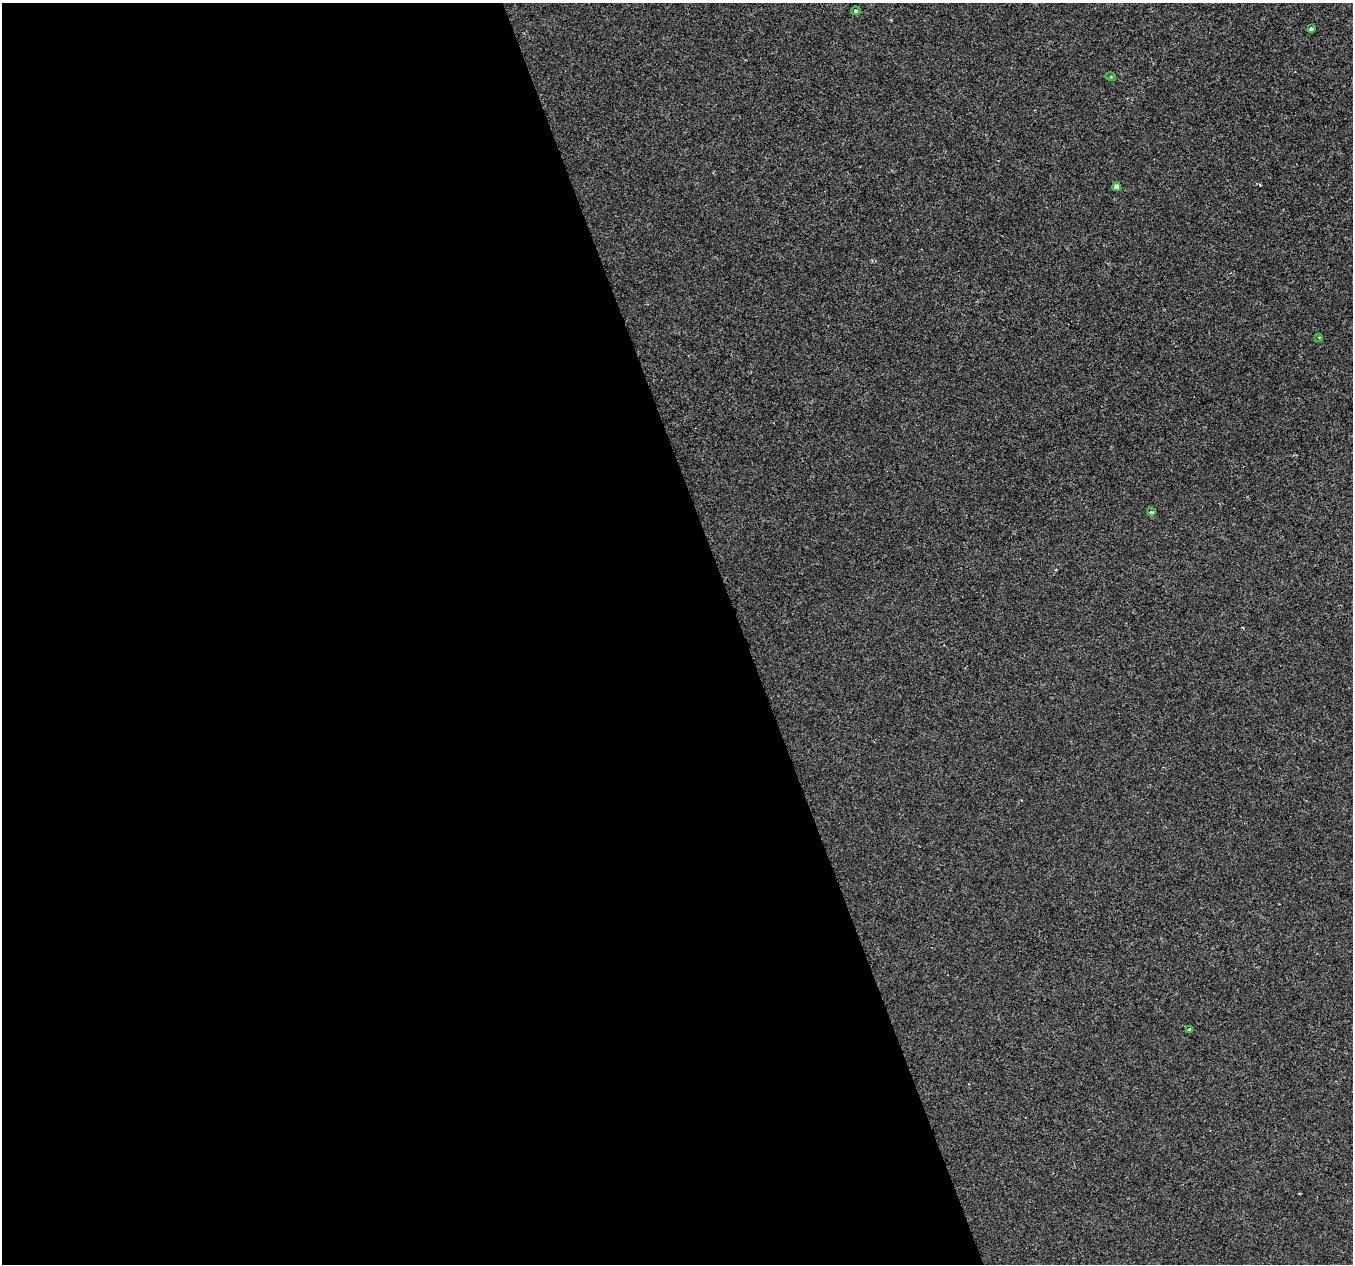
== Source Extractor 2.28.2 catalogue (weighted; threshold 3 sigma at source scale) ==
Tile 9 of 4 x 4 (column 1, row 3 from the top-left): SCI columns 3-1353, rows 1383-2644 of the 5406 x 5232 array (HDU 1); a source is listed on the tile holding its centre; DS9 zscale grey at full resolution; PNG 1355 x 1266 px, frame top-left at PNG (2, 3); each listed source drawn as its Kron ellipse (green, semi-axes under 4 px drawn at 4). Shown black and unused: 55% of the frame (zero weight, under 2 of 3 exposures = <1% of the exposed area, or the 3 px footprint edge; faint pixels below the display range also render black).
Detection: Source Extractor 2.28.2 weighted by HDU 2 'WHT'; one run over the whole footprint, this tile lists its part. Background 4.27e-04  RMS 0.0026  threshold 0.0116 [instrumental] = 3 sigma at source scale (4.5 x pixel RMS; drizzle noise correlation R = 1.50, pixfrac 1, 0.0396/0.0396 arcsec/px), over >= 5 px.
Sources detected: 7; all 7 listed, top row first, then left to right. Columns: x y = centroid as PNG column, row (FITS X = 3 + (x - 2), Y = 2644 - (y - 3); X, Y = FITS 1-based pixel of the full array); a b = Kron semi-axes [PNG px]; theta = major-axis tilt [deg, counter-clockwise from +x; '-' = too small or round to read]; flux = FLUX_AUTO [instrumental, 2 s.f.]
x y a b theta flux
856 11 5 4 - 0.53
1311 29 3 3 - 4.8
1111 77 5 3 - 0.23
1117 187 4 4 - 1.7
1319 337 4 4 - 0.25
1151 512 3 3 - 1.4
1189 1030 3 3 - 2